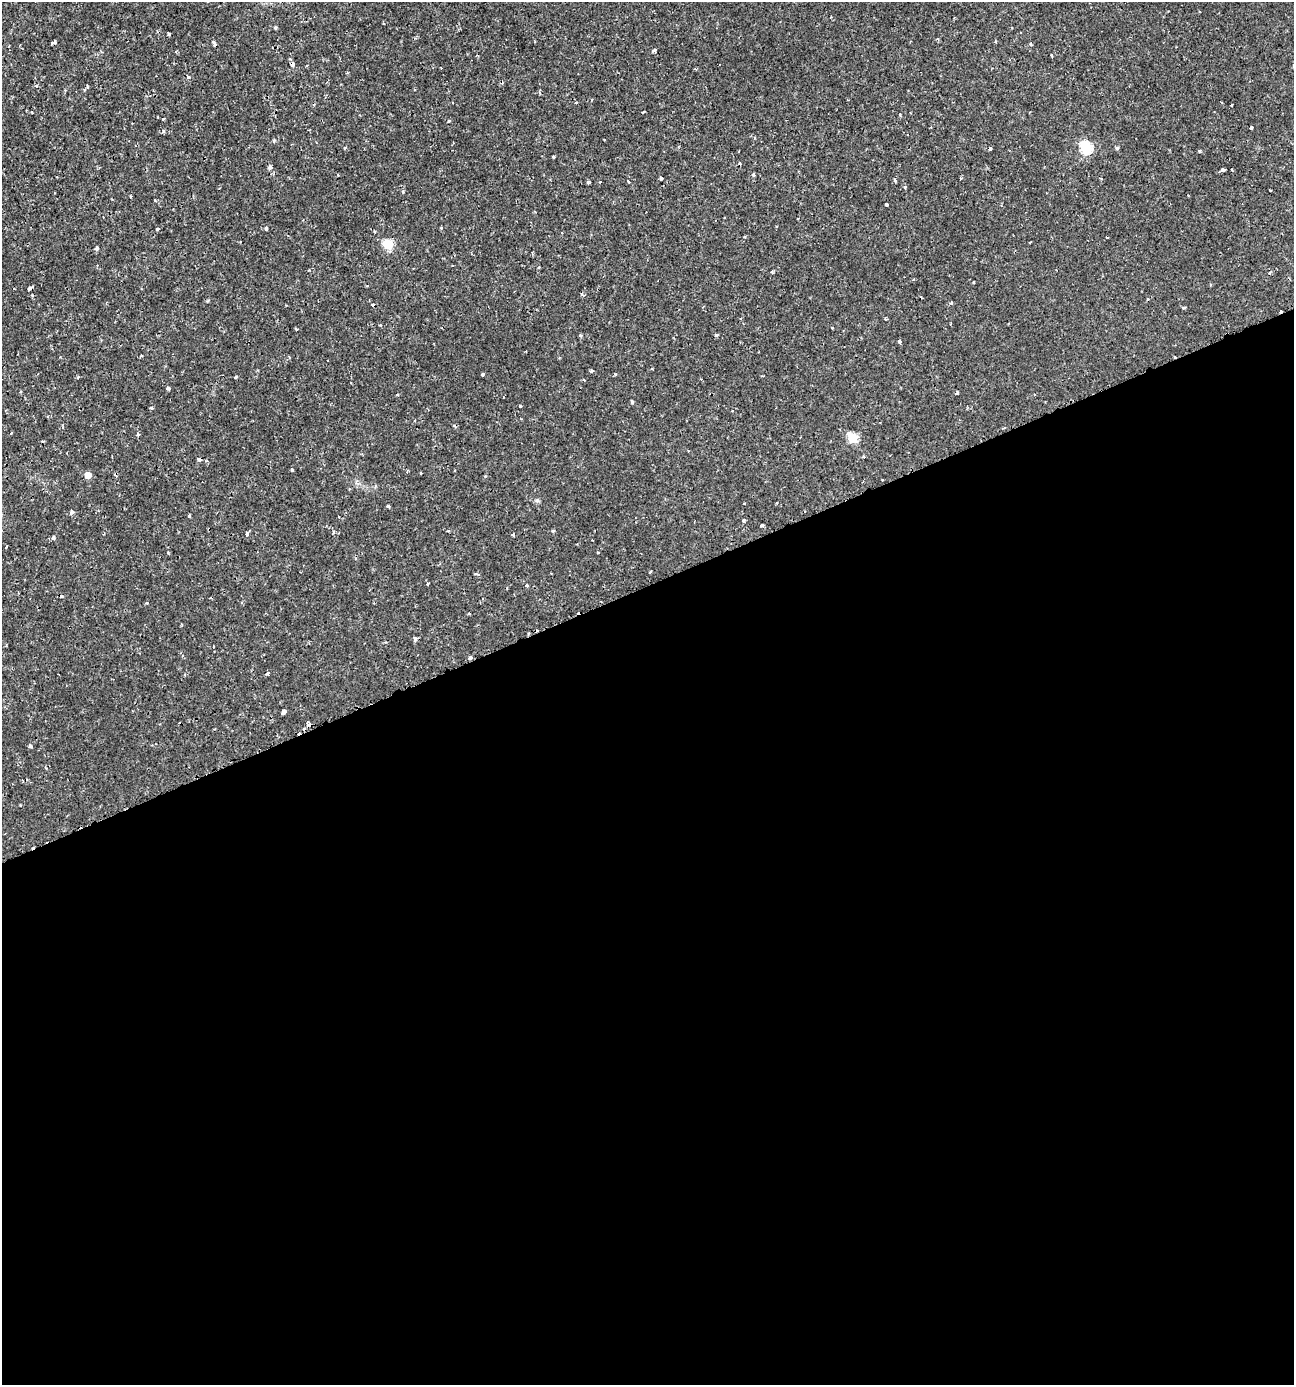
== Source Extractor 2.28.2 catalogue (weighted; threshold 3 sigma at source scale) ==
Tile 15 of 4 x 4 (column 3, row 4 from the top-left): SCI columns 2721-4012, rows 5-1387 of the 5402 x 5549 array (HDU 1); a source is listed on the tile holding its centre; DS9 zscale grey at full resolution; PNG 1296 x 1387 px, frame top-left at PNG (2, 2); no overlay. Shown black and unused: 58% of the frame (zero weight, under 2 of 3 exposures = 1% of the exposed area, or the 3 px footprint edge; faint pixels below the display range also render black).
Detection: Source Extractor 2.28.2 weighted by HDU 2 'WHT'; one run over the whole footprint, this tile lists its part. Background 0.00186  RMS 0.0011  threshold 0.00477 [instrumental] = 3 sigma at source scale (4.5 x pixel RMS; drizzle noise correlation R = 1.50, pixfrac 1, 0.0396/0.0396 arcsec/px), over >= 5 px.
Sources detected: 100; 17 cosmic-ray / hot-pixel residue — not listed; the other 83 listed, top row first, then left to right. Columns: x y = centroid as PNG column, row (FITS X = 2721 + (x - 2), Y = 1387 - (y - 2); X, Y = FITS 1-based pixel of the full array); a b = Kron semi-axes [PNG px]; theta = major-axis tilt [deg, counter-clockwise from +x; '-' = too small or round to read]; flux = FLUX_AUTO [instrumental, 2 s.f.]
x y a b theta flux
169 34 3 3 - 0.19
55 42 6 5 - 0.21
214 44 6 3 -64 0.33
1031 44 4 3 - 0.13
654 50 4 3 - 0.26
1052 55 4 2 - 0.11
292 64 5 4 - 0.34
188 77 3 3 - 0.18
576 103 3 3 - 0.14
1232 105 3 2 - 0.088
643 112 3 2 - 0.084
900 115 3 2 - 0.16
1251 128 4 3 - 0.21
990 148 3 3 - 0.47
1086 148 6 5 - 9.3
1117 148 4 4 - 0.18
1199 151 4 3 - 0.3
553 157 3 2 - 0.13
270 167 4 4 - 0.39
1223 170 4 3 - 1.1
753 174 4 3 - 0.19
661 178 3 3 - 0.35
628 181 3 2 - 0.099
895 181 4 3 - 0.22
588 182 4 3 - 0.17
905 187 5 3 - 0.12
1270 190 3 2 - 0.082
403 192 4 3 - 0.14
886 204 4 3 - 0.23
157 229 4 3 - 0.33
266 229 3 3 - 0.28
1107 237 3 2 - 0.11
388 244 6 5 - 5.2
97 248 4 3 - 0.35
539 267 3 3 - 0.16
772 272 4 3 - 0.13
1270 273 4 3 - 0.11
974 282 3 2 - 0.1
29 289 4 3 - 0.27
951 303 4 4 - 0.13
1185 307 4 3 - 0.2
885 319 6 2 -78 0.092
296 329 3 3 - 0.13
580 335 4 3 - 0.11
717 335 4 3 - 0.14
899 342 4 3 - 0.69
592 371 3 3 - 0.31
482 375 3 3 - 0.16
235 377 5 3 - 0.094
584 380 3 3 - 0.1
168 388 4 3 - 0.27
957 393 4 3 - 0.2
632 402 4 3 - 0.15
520 406 3 3 - 0.2
151 408 4 3 - 0.17
1004 428 4 2 - 0.097
11 433 3 2 - 0.3
138 434 3 3 - 0.21
853 438 5 5 - 5
863 456 3 3 - 0.15
200 460 4 3 - 0.41
292 470 4 3 - 0.11
88 475 5 5 - 1
537 500 6 4 -19 0.16
388 506 3 3 - 0.51
72 512 4 4 - 0.31
189 516 3 3 - 0.23
743 521 3 3 - 0.26
762 525 4 3 - 0.22
333 532 4 3 - 0.11
247 534 4 3 - 0.33
513 535 4 3 - 0.16
53 538 4 4 - 0.28
6 546 4 3 - 0.21
650 572 3 2 - 0.095
428 584 3 2 - 0.12
527 585 4 3 - 0.17
147 603 4 3 - 0.096
415 639 6 4 48 0.25
470 658 3 3 - 0.56
284 712 4 4 - 1
309 725 7 4 -44 0.26
30 746 5 4 - 0.15
Overlapping masked pixels (flux is a lower limit): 5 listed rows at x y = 214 44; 292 64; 200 460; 470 658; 309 725
Unlisted compact peaks at least as high as the median listed source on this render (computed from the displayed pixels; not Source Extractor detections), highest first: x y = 275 28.